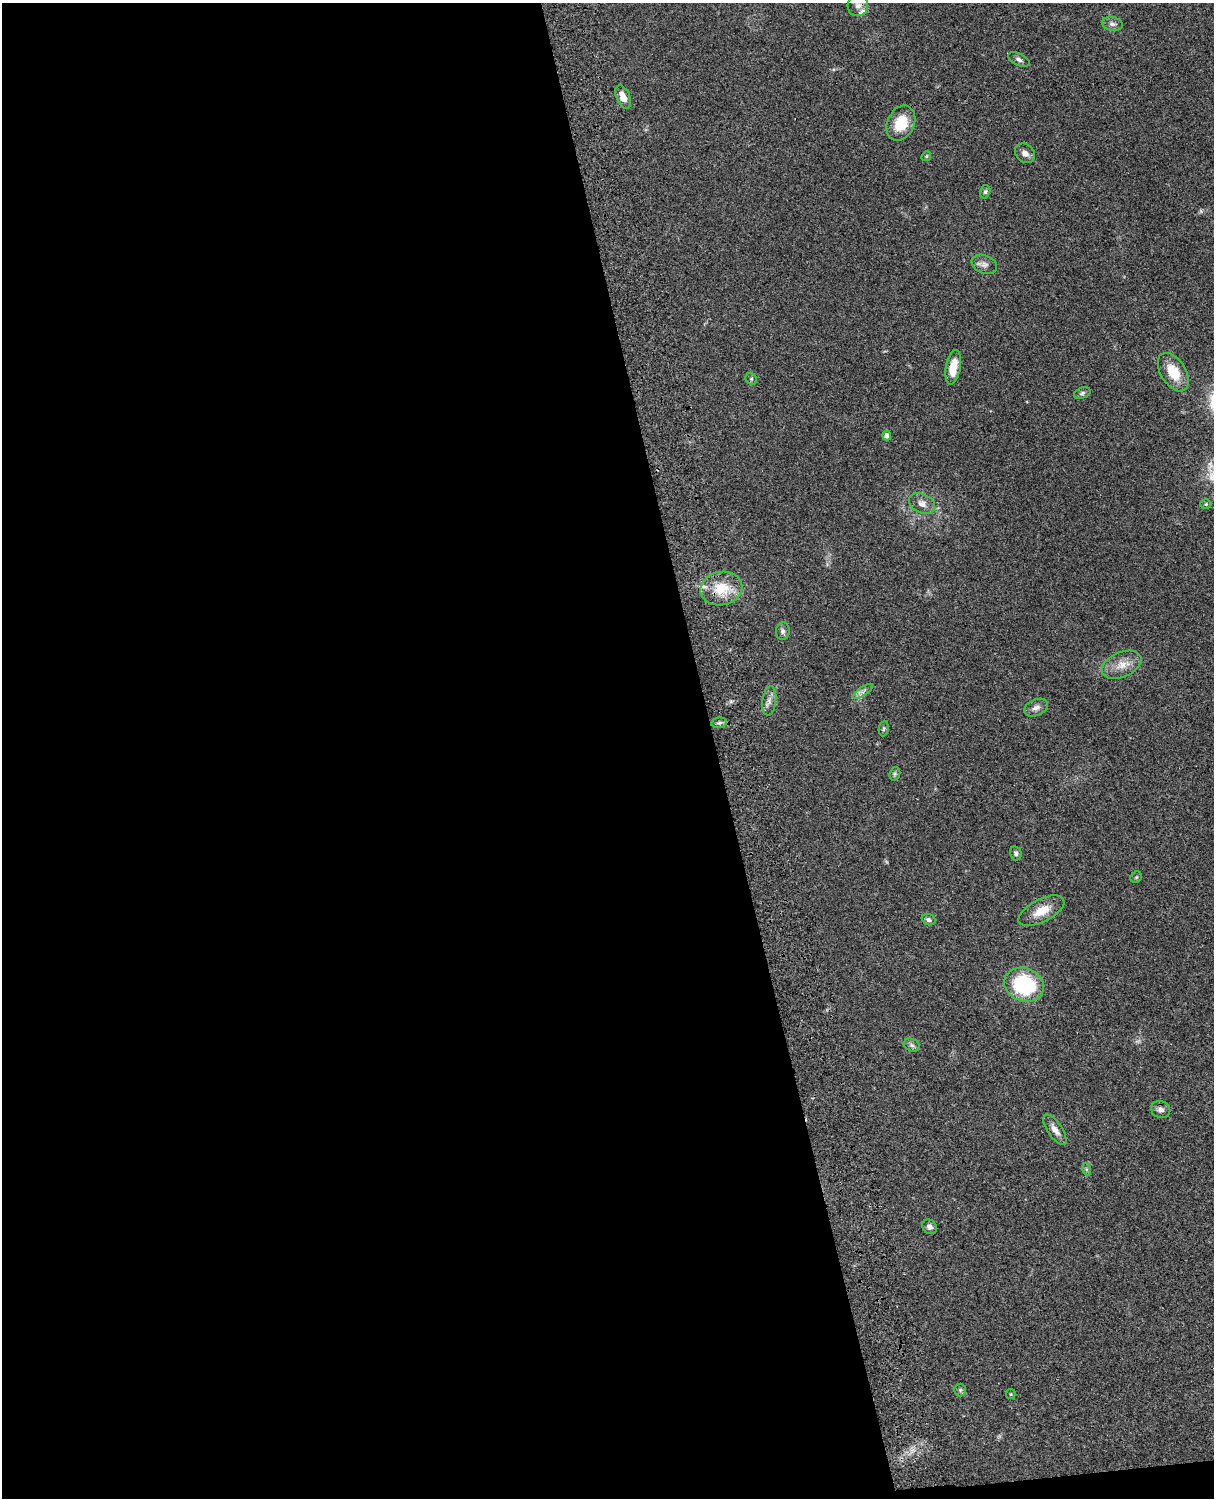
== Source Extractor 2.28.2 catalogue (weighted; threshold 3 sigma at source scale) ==
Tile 9 of 4 x 3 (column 1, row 3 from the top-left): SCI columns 121-1332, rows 277-1772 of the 5087 x 4927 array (HDU 1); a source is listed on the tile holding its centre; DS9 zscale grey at full resolution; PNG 1216 x 1500 px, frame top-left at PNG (2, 3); each listed source drawn as its Kron ellipse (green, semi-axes under 4 px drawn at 4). Shown black and unused: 59% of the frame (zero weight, under 3 of 4 exposures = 6% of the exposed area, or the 3 px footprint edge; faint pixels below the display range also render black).
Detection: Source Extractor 2.28.2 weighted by HDU 2 'WHT'; one run over the whole footprint, this tile lists its part. Background 0.0809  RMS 0.0058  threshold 0.0262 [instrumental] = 3 sigma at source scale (4.5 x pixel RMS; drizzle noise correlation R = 1.50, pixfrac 1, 0.05/0.05 arcsec/px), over >= 5 px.
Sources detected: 39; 1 too faint to see at this stretch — neither listed nor drawn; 1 inside a brighter listed object's ellipse — not listed separately; the other 37 listed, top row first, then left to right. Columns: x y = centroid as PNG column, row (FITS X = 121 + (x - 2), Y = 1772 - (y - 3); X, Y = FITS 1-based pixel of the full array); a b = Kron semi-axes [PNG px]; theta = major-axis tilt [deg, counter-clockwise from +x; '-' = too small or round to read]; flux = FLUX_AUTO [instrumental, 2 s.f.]
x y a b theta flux
858 5 11 10 - 3.7
1112 24 10 7 -13 2.2
1019 60 11 6 -25 1.9
623 97 12 6 -66 5
901 123 18 13 65 15
1025 153 11 8 -39 3.2
926 156 5 4 - 0.77
985 192 7 5 74 1
984 264 13 9 -23 3
953 367 17 7 80 11
1173 372 21 12 -58 13
751 379 6 5 - 0.91
1082 393 8 5 21 1.3
887 436 5 4 - 2.7
922 503 13 9 -25 4.1
1206 504 5 4 - 0.83
721 588 21 16 11 16
783 631 9 6 82 1.6
1122 665 21 12 24 7.8
863 691 11 4 35 2
769 701 15 7 82 3.2
1036 708 12 8 23 2.9
719 723 8 5 8 1.4
884 728 8 5 83 0.97
895 774 7 5 70 0.94
1016 853 7 5 -77 1.4
1136 877 6 5 - 0.82
1041 911 25 11 28 10
928 920 7 5 -22 1.3
1024 985 20 16 -21 49
912 1045 8 6 -22 1.5
1161 1109 10 8 -22 2.3
1055 1130 18 7 -56 4.1
1086 1169 6 4 -72 0.88
930 1227 8 6 -45 2.2
960 1390 6 6 - 1.2
1011 1394 5 4 - 0.64
Overlapping masked pixels (flux is a lower limit): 1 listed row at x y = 721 588